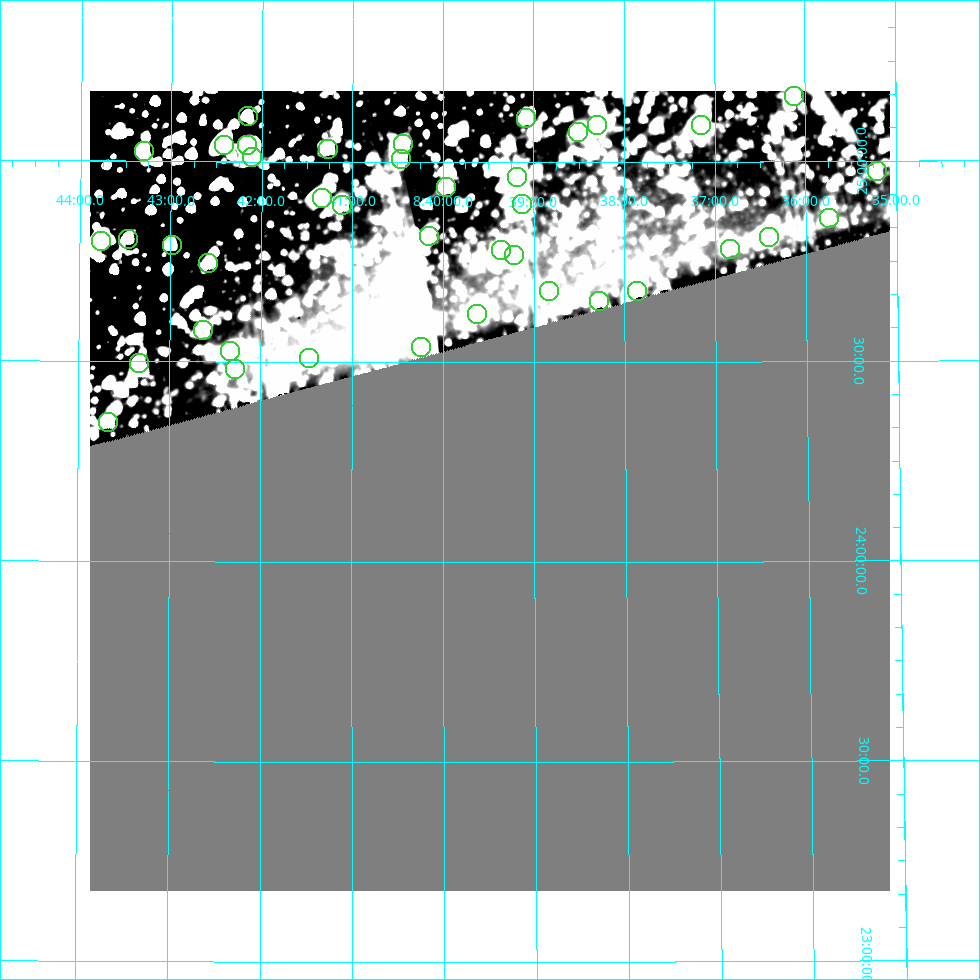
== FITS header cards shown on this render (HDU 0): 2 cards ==
NAXIS1  =                  800
NAXIS2  =                  800

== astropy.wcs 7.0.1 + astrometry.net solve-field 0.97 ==
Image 800 x 800 px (HDU 0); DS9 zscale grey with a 90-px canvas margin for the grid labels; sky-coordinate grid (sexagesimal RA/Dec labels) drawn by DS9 from the SOLVED WCS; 40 Tycho-2 reference stars matched to detected sources circled (green)
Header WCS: RA---AIT/DEC--AIT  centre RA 08:39:29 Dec +24:11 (129.87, +24.18 deg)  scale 9 arcsec/px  FOV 120.0' x 120.0'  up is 0 deg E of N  parity normal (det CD < 0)
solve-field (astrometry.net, Tycho-2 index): SOLVED blind (the header's WCS was not the basis of the solution)
Solved WCS: RA---TAN-SIP/DEC--TAN-SIP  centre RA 08:39:29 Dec +24:11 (129.87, +24.18 deg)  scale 8.99 arcsec/px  FOV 119.9' x 120.0'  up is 0 deg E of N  parity normal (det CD < 0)
Header WCS and blind solve agree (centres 1.9 arcsec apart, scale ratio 0.9989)
Tycho-2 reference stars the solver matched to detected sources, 40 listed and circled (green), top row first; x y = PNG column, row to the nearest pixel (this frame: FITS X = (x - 90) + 1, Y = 800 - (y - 91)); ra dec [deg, ICRS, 3 dp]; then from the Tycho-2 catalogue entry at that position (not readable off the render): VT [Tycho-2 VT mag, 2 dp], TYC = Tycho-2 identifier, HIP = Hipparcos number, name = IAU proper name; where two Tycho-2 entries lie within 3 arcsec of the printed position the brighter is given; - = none
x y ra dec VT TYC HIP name
794 96 129.029 +25.163 11.11 1945-934-1 - -
248 116 130.539 +25.114 11.55 1945-1410-1 - -
526 118 129.770 +25.110 11.58 1945-2293-1 - -
597 125 129.575 +25.093 10.93 1945-2291-1 - -
701 125 129.286 +25.092 9.02 1945-1798-1 - -
578 132 129.626 +25.076 10.95 1945-2092-1 - -
403 144 130.110 +25.046 10.55 1945-2175-1 - -
224 145 130.605 +25.041 8.99 1945-1804-1 42724 -
247 145 130.542 +25.042 11.23 1945-1674-1 42703 -
328 149 130.317 +25.033 10.78 1945-1835-1 - -
144 151 130.826 +25.026 10.88 1945-1594-1 - -
252 157 130.526 +25.012 9.92 1945-1890-1 - -
401 159 130.115 +25.008 11.02 1945-2246-1 - -
877 171 128.804 +24.974 11.67 1942-248-1 - -
517 177 129.796 +24.962 8.86 1942-1084-1 - -
446 187 129.990 +24.938 11.15 1942-1702-1 - -
322 198 130.333 +24.909 10.20 1942-1051-1 - -
522 204 129.782 +24.895 9.29 1942-1719-1 - -
342 205 130.278 +24.893 11.23 1942-1443-1 - -
829 218 128.938 +24.858 11.54 1942-448-1 - -
429 236 130.038 +24.816 10.21 1942-1425-1 - -
769 237 129.101 +24.810 10.85 1942-256-1 - -
128 239 130.866 +24.806 11.87 1942-1452-1 - -
101 241 130.941 +24.799 9.18 1942-1152-1 - -
172 245 130.746 +24.791 11.92 1942-1986-1 - -
730 249 129.208 +24.782 12.32 1942-1532-1 - -
501 250 129.838 +24.780 10.05 1942-1885-1 - -
514 255 129.805 +24.767 9.87 1942-1025-1 - -
208 263 130.645 +24.745 11.73 1942-1128-1 - -
549 291 129.708 +24.679 10.56 1942-1872-1 - -
637 291 129.465 +24.677 9.45 1942-2070-1 - -
599 301 129.571 +24.652 11.34 1942-1868-1 - -
477 314 129.905 +24.620 8.96 1942-2020-1 42479 -
203 330 130.659 +24.577 11.95 1942-1487-1 - -
421 347 130.058 +24.537 11.57 1942-1337-1 - -
230 351 130.583 +24.525 10.70 1942-1900-1 - -
309 358 130.368 +24.509 10.99 1942-1080-1 - -
139 363 130.834 +24.495 12.06 1942-2083-1 - -
235 369 130.569 +24.481 11.70 1942-1361-1 - -
108 422 130.918 +24.348 11.50 1942-1470-1 - -